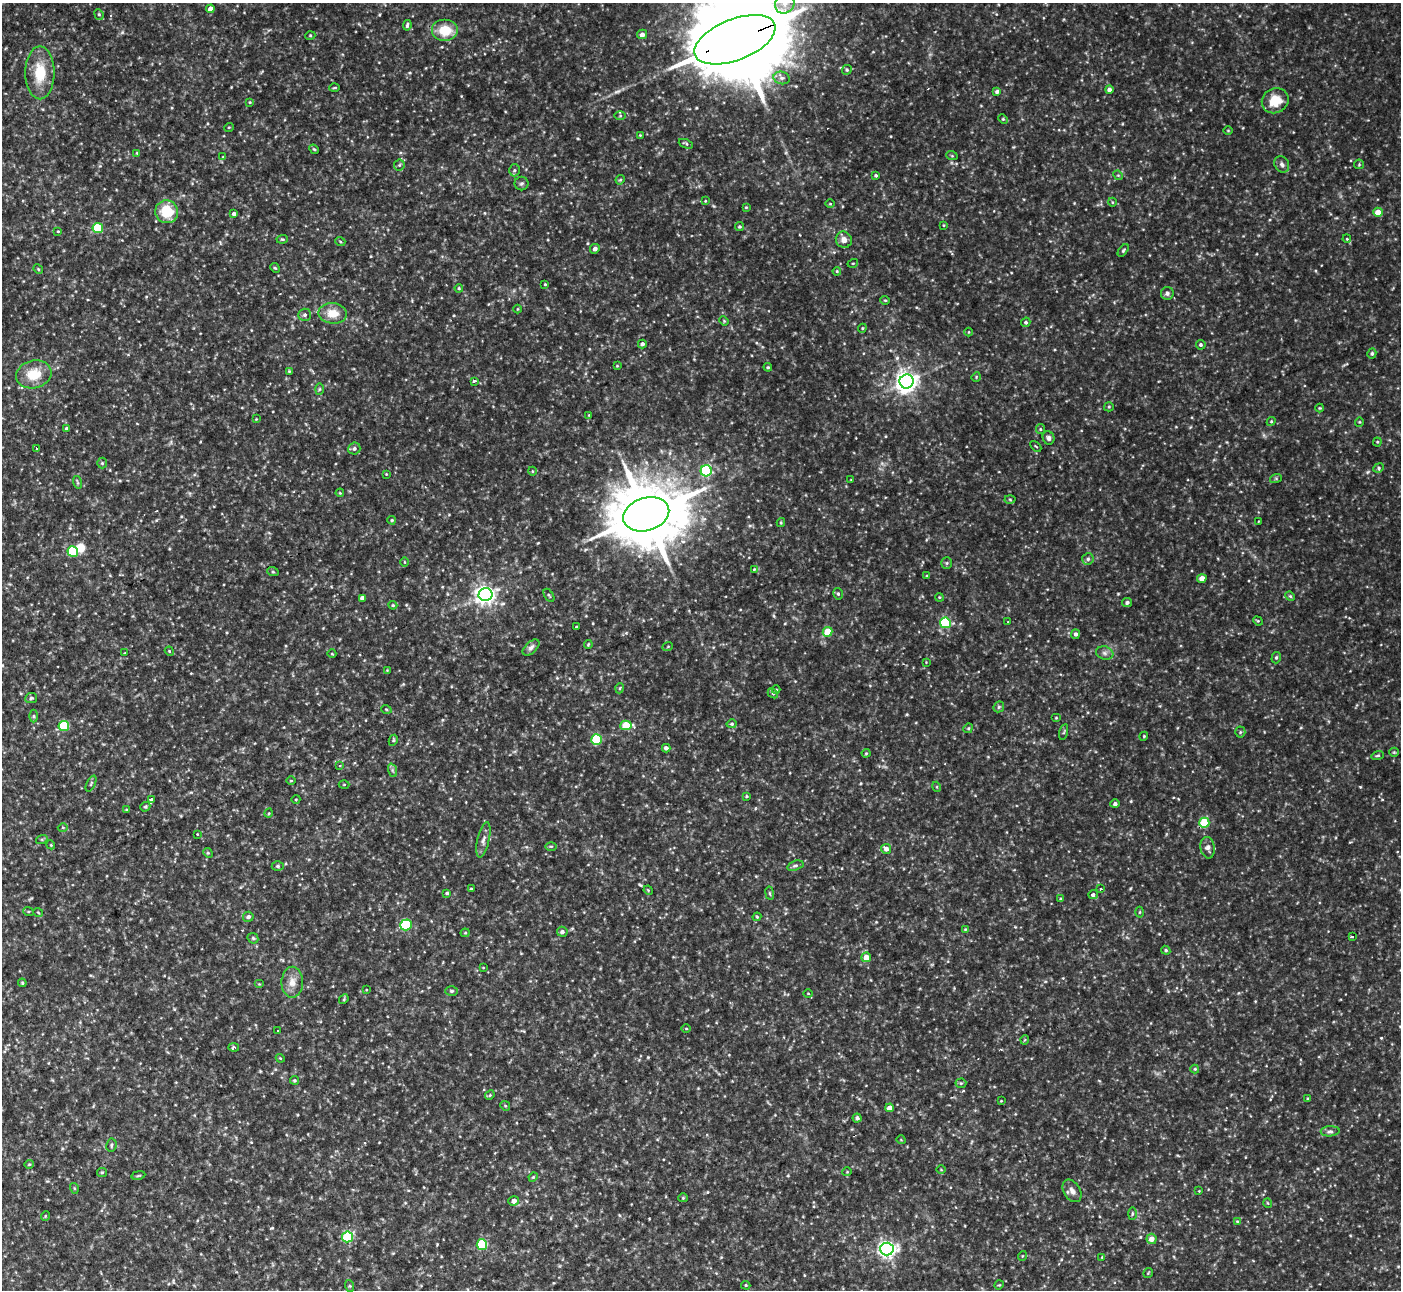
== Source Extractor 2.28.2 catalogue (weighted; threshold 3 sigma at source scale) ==
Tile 7 of 4 x 4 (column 3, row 2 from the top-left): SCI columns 2866-4264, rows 2861-4148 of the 6173 x 5943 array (HDU 1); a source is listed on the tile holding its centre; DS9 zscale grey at full resolution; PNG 1403 x 1292 px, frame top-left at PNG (2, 3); each listed source drawn as its Kron ellipse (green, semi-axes under 4 px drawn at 4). Shown black and unused: <1% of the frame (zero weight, under 2 of 3 exposures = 1% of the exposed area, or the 3 px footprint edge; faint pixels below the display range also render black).
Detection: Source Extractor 2.28.2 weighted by HDU 2 'WHT'; one run over the whole footprint, this tile lists its part. Background 0.0722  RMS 0.01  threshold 0.0452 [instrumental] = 3 sigma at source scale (4.5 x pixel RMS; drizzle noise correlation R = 1.50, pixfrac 1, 0.05/0.05 arcsec/px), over >= 5 px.
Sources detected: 256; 1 inside a brighter object's white glare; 3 cosmic-ray / hot-pixel residue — neither listed nor drawn; the other 252 listed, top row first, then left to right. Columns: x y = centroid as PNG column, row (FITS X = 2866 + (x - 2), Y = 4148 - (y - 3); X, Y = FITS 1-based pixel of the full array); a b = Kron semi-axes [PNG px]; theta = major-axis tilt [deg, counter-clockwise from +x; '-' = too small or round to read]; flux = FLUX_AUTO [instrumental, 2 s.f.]
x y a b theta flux
785 3 10 9 - 10
210 9 4 4 - 6.6
99 14 5 4 - 1.4
407 25 5 3 - 1.9
445 30 13 11 0 24
642 34 5 4 - 4.8
310 36 5 3 - 0.98
735 40 43 20 22 25000
847 70 5 4 - 1.4
40 73 26 14 -90 31
782 78 8 6 -14 3.6
334 88 5 3 - 0.95
1109 89 4 4 - 3.7
997 92 4 4 - 2.3
1275 101 14 12 30 21
250 102 4 3 - 0.84
620 116 6 4 0 1.7
1003 119 5 4 - 1.2
229 127 5 3 - 0.84
1228 130 5 3 - 0.81
640 135 3 3 - 0.76
686 144 7 4 -22 1.6
314 149 5 4 - 1.2
137 153 4 3 - 0.93
952 156 6 3 -19 1
223 157 4 3 - 0.83
1282 164 8 7 - 3.3
1359 164 5 4 - 1.1
399 165 5 5 - 1.8
514 170 6 5 - 2
876 175 4 4 - 1.5
1118 175 5 4 - 1.1
620 180 5 3 - 1.1
522 184 7 7 - 2.4
705 201 4 4 - 0.84
1112 202 4 3 - 0.83
830 204 4 3 - 0.86
746 207 4 4 - 0.99
167 212 11 11 - 31
1378 212 4 4 - 10
234 214 4 4 - 3.4
943 225 4 3 - 0.77
739 227 4 4 - 1.5
98 228 5 5 - 46
58 231 3 3 - 0.82
282 239 6 4 5 1.3
1347 239 4 3 - 0.91
844 240 8 7 - 6.1
340 241 5 3 - 0.93
595 249 5 4 - 3.5
1123 250 7 4 52 1.6
853 263 5 3 - 0.9
275 268 5 4 - 1.3
38 269 5 4 - 1.2
837 271 4 3 - 1.1
545 284 3 3 - 0.87
459 288 4 3 - 1
1167 293 6 6 - 3.5
885 300 5 4 - 1.2
517 309 4 3 - 0.75
333 313 14 10 -7 15
305 315 6 6 - 2.6
724 321 5 4 - 1
1026 322 5 4 - 1.8
862 328 4 4 - 1.1
968 332 4 3 - 0.77
642 344 4 4 - 3
1201 345 5 4 - 1.8
1372 354 5 4 - 1.8
617 366 3 2 - 0.8
768 367 4 4 - 1.2
289 371 3 3 - 0.82
34 374 18 13 15 23
976 377 5 4 - 0.95
474 381 3 3 - 5.2
907 381 7 7 - 690
319 389 6 4 88 1.4
1109 407 5 4 - 1.2
1320 408 4 4 - 0.98
589 415 3 3 - 0.77
256 419 3 3 - 0.69
1271 421 4 4 - 1.2
1359 422 4 4 - 1
66 428 4 3 - 1.3
1040 429 5 4 - 1.4
1049 438 7 5 -67 3
1377 442 4 4 - 1
1036 446 6 2 -44 0.94
36 449 3 3 - 2
354 449 6 6 - 2.5
102 463 5 5 - 1.4
1379 468 5 4 - 1.7
532 471 4 3 - 0.83
706 471 5 5 - 95
386 474 4 4 - 0.67
1276 478 6 4 19 1.3
851 480 3 3 - 0.66
77 482 6 4 -71 1.4
340 493 4 3 - 0.86
1010 499 5 3 - 1.1
646 514 23 16 17 9100
392 520 4 3 - 1.2
1259 521 3 2 - 1.2
781 523 4 4 - 1.1
73 552 5 5 - 53
1088 559 6 6 - 2
405 562 4 3 - 0.72
947 563 6 5 - 1.7
754 569 4 3 - 0.78
273 572 6 3 -19 1.1
927 576 4 4 - 0.95
1202 578 5 4 - 7.7
838 594 6 4 -75 1.9
485 595 7 6 - 490
549 595 7 3 -56 1.1
1290 596 5 4 - 1.4
939 597 4 3 - 0.92
362 598 4 4 - 3.9
1127 602 5 4 - 2.3
393 605 4 4 - 1.1
1258 621 5 4 - 1.1
1008 622 3 2 - 0.88
945 623 5 5 - 79
577 627 3 3 - 22
827 632 5 4 - 25
1076 634 5 4 - 2.8
588 644 4 4 - 0.9
668 646 5 3 - 0.9
531 648 10 5 43 3.4
169 651 5 3 - 0.9
125 653 3 2 - 0.72
1105 653 9 6 -16 3.3
332 654 4 3 - 0.81
1276 658 6 4 74 1.6
926 662 3 3 - 0.64
387 670 3 3 - 0.63
620 688 5 3 - 0.89
776 690 4 4 - 1.1
773 693 5 4 - 1.5
31 698 6 5 - 1.6
999 707 6 5 - 1.7
386 709 5 3 - 0.95
34 716 6 4 90 1.5
1056 718 5 3 - 0.85
732 724 5 4 - 1.4
626 725 5 5 - 36
64 726 5 5 - 47
968 728 5 4 - 1.2
1064 732 8 3 77 1.3
1240 732 5 5 - 1.3
1144 736 4 3 - 0.89
597 739 5 5 - 52
393 740 6 4 63 1.2
666 748 4 4 - 3.2
1394 752 5 4 - 1.2
866 753 4 4 - 1
1378 755 6 4 17 1.6
340 766 4 3 - 0.84
392 770 7 4 -71 2.1
291 781 4 3 - 0.82
91 784 8 3 64 1.4
344 784 5 3 - 0.88
937 787 5 3 - 0.98
747 796 3 3 - 0.97
151 799 4 3 - 8.2
296 799 4 3 - 0.81
1115 804 5 4 - 2.7
145 807 5 4 - 1.4
127 810 4 4 - 1
269 813 5 3 - 0.95
1204 823 5 5 - 47
63 827 5 3 - 1
197 834 3 2 - 0.61
42 839 6 4 18 1.3
483 840 18 6 77 5.2
51 845 4 3 - 0.87
551 846 6 4 0 1.2
1208 848 11 7 -81 4.5
886 849 5 5 - 4.6
208 853 5 4 - 1.1
278 866 6 4 0 1.7
795 866 8 4 17 2.1
471 889 4 4 - 1.3
1101 889 3 2 - 1.6
648 890 5 4 - 0.93
447 893 4 3 - 1.5
770 893 7 3 -81 1.2
1093 895 5 4 - 2.6
1060 899 4 3 - 1
28 911 5 3 - 0.99
38 912 5 3 - 0.86
1140 912 5 3 - 0.94
248 917 5 5 - 3
757 917 4 4 - 1.1
406 925 6 5 - 67
965 929 4 3 - 0.79
562 932 5 5 - 3
465 933 4 4 - 1.1
1352 936 3 3 - 16
253 938 6 5 - 1.4
1166 950 5 4 - 1.4
866 957 5 5 - 10
483 968 4 2 - 0.68
292 982 15 10 90 10
22 983 4 3 - 1
259 984 5 4 - 1
366 990 3 2 - 0.71
452 991 6 5 - 2
808 993 5 3 - 0.77
344 999 5 4 - 1.1
686 1029 5 3 - 1
278 1031 3 2 - 1.1
1025 1040 4 4 - 1.7
234 1047 5 4 - 1.7
280 1058 4 3 - 0.93
1195 1069 4 4 - 1
295 1080 4 4 - 1.2
961 1083 5 5 - 1.3
490 1095 5 4 - 1.1
1308 1099 4 3 - 1.2
1001 1101 3 3 - 0.73
505 1106 5 4 - 1.1
890 1108 4 4 - 7.6
857 1118 4 4 - 3
1330 1131 9 5 4 2.9
901 1140 4 3 - 0.74
111 1145 7 5 81 1.9
29 1164 4 4 - 1.1
941 1170 4 3 - 0.79
102 1172 5 4 - 1.2
847 1172 5 3 - 0.76
138 1175 7 3 10 1.2
533 1177 5 4 - 1.1
74 1188 5 3 - 1.1
1072 1191 12 8 -57 5.3
1199 1191 3 3 - 0.61
683 1198 5 4 - 1
514 1201 5 4 - 4.1
1268 1203 5 3 - 0.72
1132 1214 6 3 88 1.2
45 1216 5 3 - 0.85
1237 1221 4 4 - 0.91
348 1237 5 5 - 59
1151 1239 5 5 - 8.6
482 1245 5 5 - 50
887 1249 7 6 - 350
1022 1256 5 3 - 0.83
1102 1257 3 3 - 0.74
1148 1273 5 3 - 0.85
746 1285 5 4 - 1.2
999 1285 5 3 - 0.92
350 1286 6 4 -71 1.2
Overlapping masked pixels (flux is a lower limit): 1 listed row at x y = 735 40
Isophote crosses this tile's border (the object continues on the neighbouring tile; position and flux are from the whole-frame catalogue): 2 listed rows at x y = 785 3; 735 40
Unlisted compact peaks at least as high as the median listed source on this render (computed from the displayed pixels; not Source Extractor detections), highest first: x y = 1360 787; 1381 1038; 1131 801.